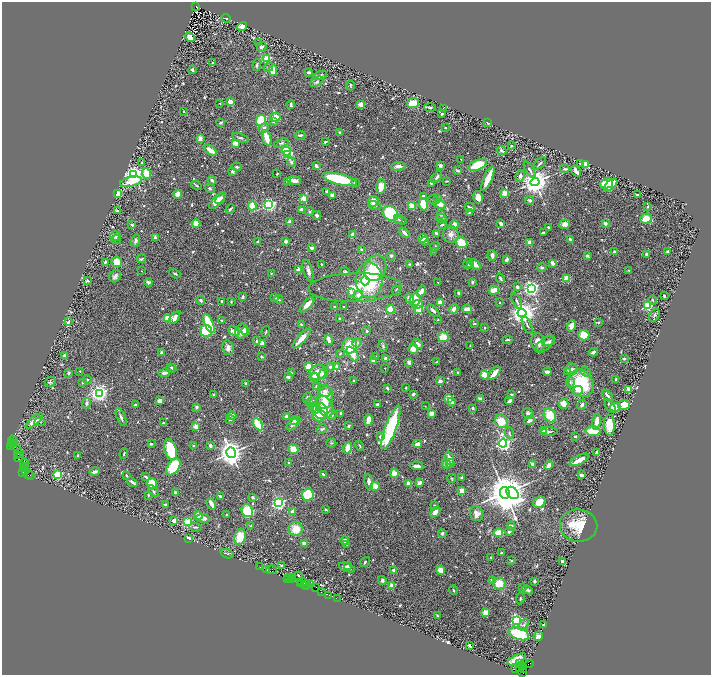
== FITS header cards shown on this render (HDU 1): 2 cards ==
NAXIS1  =                 1417
NAXIS2  =                 1345

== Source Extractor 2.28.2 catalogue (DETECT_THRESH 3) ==
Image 1417 x 1345 px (HDU 1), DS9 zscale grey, zoomed out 1/2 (1 PNG px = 2 x 2 image px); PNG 713 x 677 px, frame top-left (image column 1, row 1345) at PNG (2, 2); each listed source drawn as its Kron ellipse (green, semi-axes under 4 px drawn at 4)
Background 0.497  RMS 0.025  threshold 0.0763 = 3 sigma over >= 5 px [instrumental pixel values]
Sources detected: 816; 61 cannot appear on this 1/2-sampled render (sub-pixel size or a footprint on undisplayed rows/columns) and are neither listed nor drawn; of the other 755, the 500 brightest by FLUX_AUTO listed and drawn (255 fainter detections omitted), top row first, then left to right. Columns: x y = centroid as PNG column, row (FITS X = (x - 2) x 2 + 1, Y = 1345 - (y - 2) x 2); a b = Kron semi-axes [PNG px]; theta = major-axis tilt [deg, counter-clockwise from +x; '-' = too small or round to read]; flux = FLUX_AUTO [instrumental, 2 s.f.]
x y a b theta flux
196 6 3 1 - 150
226 18 4 2 - 7.7
242 26 5 4 - 40
190 37 5 4 - 43
258 43 2 2 - 12
262 47 5 5 - 14
267 59 3 3 - 350
212 63 3 2 - 6.4
257 65 6 3 77 9
268 67 5 3 - 6.5
192 70 4 3 - 10
273 70 5 4 - 71
308 72 4 2 - 8.6
320 75 7 4 16 13
317 82 7 4 28 12
351 85 5 2 - 6.4
230 102 2 2 - 140
220 103 2 2 - 5.6
413 103 6 5 - 93
291 105 4 2 - 18
361 105 4 3 - 47
430 108 5 3 - 6.9
443 108 2 1 - 4.9
184 112 2 2 - 5.5
442 114 3 3 - 7.4
275 117 5 4 - 57
261 120 6 4 63 160
273 121 4 3 - 18
220 123 2 2 - 24
488 123 3 2 - 13
264 128 6 3 25 13
445 128 2 2 - 18
339 132 3 3 - 4.9
300 135 5 3 - 10
240 138 9 4 -18 11
267 138 8 3 -72 98
200 139 4 3 - 37
326 142 4 2 - 6
235 143 4 4 - 44
281 143 7 4 17 11
511 146 2 2 - 7.2
210 150 7 3 -35 60
286 151 5 4 - 130
502 151 5 2 - 10
287 154 3 3 - 520
461 159 2 2 - 7
291 162 4 3 - 13
142 163 2 2 - 6.8
540 163 7 3 44 11
580 164 2 2 - 5
478 165 10 5 23 150
585 165 3 3 - 43
316 166 4 2 - 22
398 166 7 3 1 28
440 166 2 2 - 57
236 167 5 3 - 7.7
565 169 5 2 - 9.2
530 170 9 3 -59 13
233 171 3 3 - 17
458 171 3 2 - 9.8
576 171 6 3 -55 26
147 173 5 4 - 82
134 174 4 3 - 3000
277 174 2 2 - 7
520 176 6 4 66 16
437 177 6 3 52 15
339 179 18 5 -14 320
488 179 13 3 67 130
212 180 4 3 - 15
288 181 3 2 - 31
294 181 7 3 -8 36
447 181 3 2 - 5.4
131 182 11 5 13 79
535 182 4 4 - 7600
355 183 4 3 - 6.2
431 183 3 2 - 6
607 184 6 5 - 130
196 185 6 3 -32 6.3
611 185 8 3 41 150
381 186 7 4 81 70
210 188 5 3 - 8.3
327 191 3 3 - 18
504 193 2 2 - 140
117 194 4 4 - 47
178 194 4 3 - 46
332 195 4 3 - 21
637 195 3 3 - 10
423 196 4 3 - 12
478 197 6 4 -79 45
304 198 2 2 - 180
220 199 5 3 - 22
438 199 3 3 - 14
217 200 11 4 46 66
433 200 5 2 - 6
529 200 4 4 - 9.3
373 201 5 5 - 42
423 204 6 3 -77 130
440 204 6 4 -26 53
269 205 3 3 - 1300
374 205 6 3 -16 18
252 206 4 3 - 100
412 206 3 2 - 230
647 207 2 2 - 6.2
470 208 5 2 - 14
230 209 5 2 - 11
301 209 3 2 - 20
117 211 4 2 - 8.5
309 211 4 3 - 5.4
469 212 3 2 - 6.5
391 213 8 6 -39 330
441 214 4 3 - 13
317 215 4 3 - 13
442 218 5 2 - 11
646 218 6 5 - 65
398 219 4 3 - 5.4
400 220 7 2 -25 5.4
290 222 4 3 - 36
605 223 3 3 - 19
196 224 4 4 - 47
501 224 3 3 - 20
565 224 5 4 - 35
132 225 3 2 - 12
442 225 4 2 - 9.3
454 225 5 4 - 44
548 227 2 2 - 6.6
404 233 6 2 -47 26
436 233 3 2 - 11
543 233 3 2 - 19
451 234 8 8 - 31
353 235 4 4 - 33
115 236 5 4 - 20
155 237 4 4 - 15
423 238 5 3 - 46
116 239 5 3 - 6.1
570 239 2 2 - 42
135 240 6 4 72 14
286 241 2 2 - 57
425 241 4 3 - 5.4
258 242 3 2 - 12
461 243 6 5 - 120
530 243 2 2 - 71
435 247 5 2 - 4.9
312 248 3 2 - 26
361 249 2 2 - 12
433 251 3 3 - 6.6
668 251 2 2 - 49
615 252 2 2 - 59
647 254 3 3 - 11
492 255 5 4 - 17
391 256 5 4 - 10
587 256 3 3 - 8.7
141 259 5 3 - 6.2
506 260 4 2 - 16
105 262 3 3 - 6.2
117 262 5 5 - 56
552 263 3 2 - 27
321 264 2 2 - 5.6
409 264 3 3 - 5.3
468 264 5 2 - 13
470 265 3 3 - 8.7
475 265 6 3 -38 39
542 267 5 4 - 11
375 268 13 10 65 160
299 270 2 2 - 78
629 270 2 2 - 7.9
141 271 2 2 - 5.2
308 271 11 4 -74 20
345 272 4 3 - 8.1
175 273 6 3 -30 7.8
271 273 2 2 - 6
115 276 7 5 50 18
500 278 5 2 - 9.9
567 278 3 2 - 190
369 280 18 13 -87 400
87 281 3 2 - 11
365 281 5 4 - 64
148 282 4 3 - 10
438 282 2 2 - 5.5
473 282 2 2 - 18
355 287 47 14 2 170
517 287 2 2 - 49
531 288 3 3 - 2300
397 290 5 3 - 10
494 290 5 3 - 49
421 291 6 3 52 40
351 292 3 2 - 38
459 294 4 3 - 18
358 295 5 4 - 29
664 296 2 2 - 13
243 297 3 2 - 15
275 298 4 3 - 6.1
410 298 5 3 - 57
279 299 5 2 - 8.1
415 299 6 5 - 80
201 300 5 3 - 11
652 300 4 3 - 7.4
222 301 3 3 - 11
517 301 8 3 -63 9.2
231 302 2 2 - 5.7
440 302 4 3 - 44
500 302 2 2 - 9.6
418 304 5 3 - 67
307 305 9 3 46 45
344 306 2 2 - 7
648 306 3 3 - 590
334 307 3 2 - 9.5
390 309 4 4 - 94
418 309 3 3 - 240
454 309 5 4 - 27
467 309 4 2 - 60
433 310 8 3 -44 16
522 313 4 4 - 5500
654 315 7 4 65 12
175 317 7 4 56 23
168 318 3 3 - 320
339 318 3 2 - 5.3
438 320 2 2 - 6.5
222 321 3 2 - 5
68 322 4 2 - 16
599 322 3 3 - 6
475 323 3 2 - 14
209 324 10 4 -66 290
301 324 4 3 - 9.1
527 325 9 3 -67 10
571 326 6 4 75 33
485 328 3 3 - 6
206 331 6 5 - 220
234 331 5 3 - 31
242 331 7 6 - 34
246 331 4 3 - 14
367 331 2 2 - 13
266 332 5 2 - 5.7
584 335 5 5 - 110
443 337 5 5 - 85
301 338 13 3 47 55
329 340 5 2 - 45
508 340 5 2 - 7.7
256 341 3 3 - 7.6
549 341 7 4 19 12
538 342 9 7 -73 56
262 343 4 3 - 38
357 343 5 4 - 13
418 344 5 3 - 16
545 344 11 5 41 25
350 346 7 7 - 130
383 346 6 4 -68 9
470 346 2 2 - 6.4
228 348 7 5 -79 26
413 349 5 4 - 36
593 352 4 3 - 13
162 353 3 3 - 19
340 353 4 3 - 5.5
352 354 8 4 -56 51
64 355 2 2 - 49
262 356 2 2 - 29
376 357 3 3 - 11
386 359 3 3 - 22
624 359 3 2 - 7.4
373 360 3 2 - 22
409 362 4 4 - 26
436 362 3 2 - 7.1
171 367 4 2 - 8.7
309 367 3 3 - 190
330 367 4 3 - 12
336 367 2 2 - 55
172 368 4 3 - 9.3
385 368 2 2 - 6.2
572 369 6 5 - 20
80 371 2 2 - 11
567 371 4 3 - 8.7
291 372 3 2 - 5.9
547 372 4 3 - 13
585 372 6 3 -38 10
68 373 2 2 - 27
164 373 6 3 10 24
318 373 8 7 - 51
458 373 3 3 - 5.7
494 373 8 3 50 63
323 374 4 4 - 27
485 375 5 3 - 74
288 377 4 3 - 12
314 377 4 4 - 34
616 379 2 2 - 19
87 380 4 2 - 5
354 380 2 2 - 6.8
440 381 3 3 - 24
50 382 5 5 - 8.5
570 382 5 3 - 9.5
82 383 3 3 - 5.5
581 383 14 12 -58 350
246 384 2 2 - 19
317 387 3 3 - 24
387 388 4 3 - 10
406 388 2 2 - 7.5
628 389 4 2 - 34
577 390 5 4 - 24
325 391 6 6 - 25
99 393 4 3 - 2800
214 394 2 2 - 8.1
413 394 3 2 - 14
511 394 4 3 - 7.4
608 396 7 2 -48 15
307 397 5 4 - 11
325 397 12 8 78 91
449 398 3 3 - 230
480 399 4 2 - 29
160 401 4 3 - 33
311 401 6 3 15 29
509 401 4 2 - 34
452 402 4 3 - 12
86 403 5 4 - 12
378 404 3 2 - 18
563 404 5 5 - 51
135 405 3 3 - 10
582 405 5 3 - 15
624 405 6 5 - 82
425 406 2 2 - 5.1
610 406 7 3 -59 24
196 407 2 2 - 32
313 407 4 3 - 31
325 407 11 7 -67 97
615 407 5 4 - 54
472 408 3 2 - 14
315 409 4 4 - 34
321 411 8 7 - 140
341 413 2 2 - 8.2
431 414 4 3 - 44
528 414 6 5 - 17
232 415 4 3 - 19
319 415 6 6 - 46
332 415 4 4 - 13
550 415 7 6 - 120
286 416 3 3 - 14
121 417 9 3 -68 16
230 420 4 3 - 6.1
368 420 5 3 - 57
530 420 5 3 - 20
34 421 10 4 39 52
295 421 5 3 - 15
501 421 7 6 - 93
40 422 5 3 - 6.6
597 422 8 3 80 46
163 423 2 2 - 9.2
258 424 7 4 -60 130
293 424 7 4 47 19
609 425 10 5 -87 81
349 426 3 2 - 11
196 427 3 2 - 100
391 427 23 5 70 530
322 429 5 3 - 11
544 431 4 3 - 34
593 431 7 5 0 150
549 432 8 3 3 10
509 433 6 3 -80 9
575 436 2 2 - 25
381 437 3 3 - 17
13 441 5 3 - 74
11 443 3 2 - 14
331 443 5 4 - 6.5
503 443 4 3 - 2100
14 444 2 1 - 45
151 444 3 2 - 9.6
417 444 4 3 - 42
12 445 2 2 - 180
194 446 3 2 - 21
210 446 3 3 - 22
360 446 5 2 - 6
10 447 2 1 - 25
348 448 6 3 74 63
170 449 10 6 -73 190
293 449 5 4 - 59
18 450 3 2 - 98
596 452 3 2 - 13
231 453 5 4 - 5800
19 454 3 2 - 34
124 454 5 2 - 7.5
18 455 2 2 - 78
78 456 4 2 - 7.8
19 458 5 2 - 270
449 458 7 3 -71 36
579 460 10 3 28 58
24 463 4 2 - 120
289 463 2 2 - 13
446 464 5 4 - 48
450 464 4 4 - 16
532 464 4 2 - 29
25 466 3 2 - 69
417 466 6 3 -4 24
549 466 4 3 - 55
173 467 9 5 54 210
24 469 2 1 - 48
25 471 4 2 - 240
95 472 5 2 - 19
23 473 2 1 - 39
323 474 4 3 - 9.1
394 474 4 3 - 78
28 475 2 1 - 20
30 475 2 1 - 71
57 475 3 3 - 460
126 475 4 3 - 5.9
581 475 3 2 - 19
146 477 4 2 - 10
462 478 3 3 - 14
452 479 4 2 - 5.2
132 482 6 2 -39 20
369 482 8 2 -81 45
409 483 2 2 - 120
419 483 4 3 - 30
152 484 5 5 - 110
375 486 4 4 - 54
153 491 6 3 -57 7
462 491 3 3 - 60
175 493 2 2 - 60
505 493 6 5 - 23000
512 493 7 5 -46 1800
148 495 4 3 - 5.4
308 495 6 6 - 190
220 496 3 2 - 15
253 497 3 2 - 10
539 502 6 5 - 60
279 503 3 3 - 1700
211 504 6 3 -61 41
166 505 3 3 - 7
434 505 2 2 - 12
326 509 3 3 - 8.1
247 511 6 5 - 290
292 511 3 2 - 28
435 512 6 4 51 29
476 514 7 6 - 33
198 515 4 3 - 55
226 515 2 2 - 5.2
203 518 7 4 -2 28
174 520 3 3 - 26
187 522 3 3 - 390
578 525 19 16 -9 160
251 526 4 3 - 8.6
511 526 4 3 - 8.4
195 527 6 3 -6 11
296 529 7 7 - 87
509 531 4 3 - 16
442 533 4 3 - 10
498 533 5 3 - 120
240 537 8 5 73 110
189 538 4 2 - 19
345 541 4 3 - 28
304 543 4 3 - 23
347 544 3 3 - 5.5
501 553 3 2 - 9.1
227 554 7 2 -18 5.4
491 557 2 2 - 4.9
511 561 3 3 - 6.2
365 562 5 3 - 7.3
562 562 3 3 - 15
282 565 3 3 - 9.3
347 566 3 3 - 5.1
260 567 2 1 - 53
347 568 8 3 -18 16
267 570 2 1 - 33
272 570 5 1 - 5
394 570 4 4 - 21
441 570 5 3 - 57
298 575 3 2 - 6.8
287 578 2 2 - 43
289 578 3 1 - 43
293 578 4 2 - 37
291 580 2 1 - 28
382 580 4 3 - 15
492 580 4 3 - 14
535 581 3 2 - 7.5
302 582 4 2 - 170
300 583 3 2 - 39
499 583 7 6 - 78
304 585 2 1 - 50
306 585 3 2 - 38
311 585 3 1 - 40
391 586 2 2 - 89
316 587 2 1 - 44
522 588 2 2 - 4.8
453 590 4 2 - 6
527 590 5 3 - 15
321 592 2 1 - 21
329 595 2 1 - 36
337 598 2 1 - 15
520 598 6 3 82 5.9
486 613 3 2 - 200
437 616 3 2 - 8.5
517 620 3 3 - 1000
524 625 6 4 57 12
544 625 2 2 - 14
519 634 10 6 -20 210
538 636 5 4 - 17
470 646 4 2 - 9.7
517 659 10 4 26 76
519 663 2 2 - 21
529 663 3 2 - 24
520 667 3 2 - 94
522 667 2 2 - 260
516 668 3 1 - 25
523 669 3 2 - 300
523 673 2 1 - 94
At the frame edge (FLAGS 8, measured only in part): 1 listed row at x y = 523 673
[255 fainter detections neither listed nor drawn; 61 sub-pixel or undisplayed-footprint detections neither listed nor drawn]